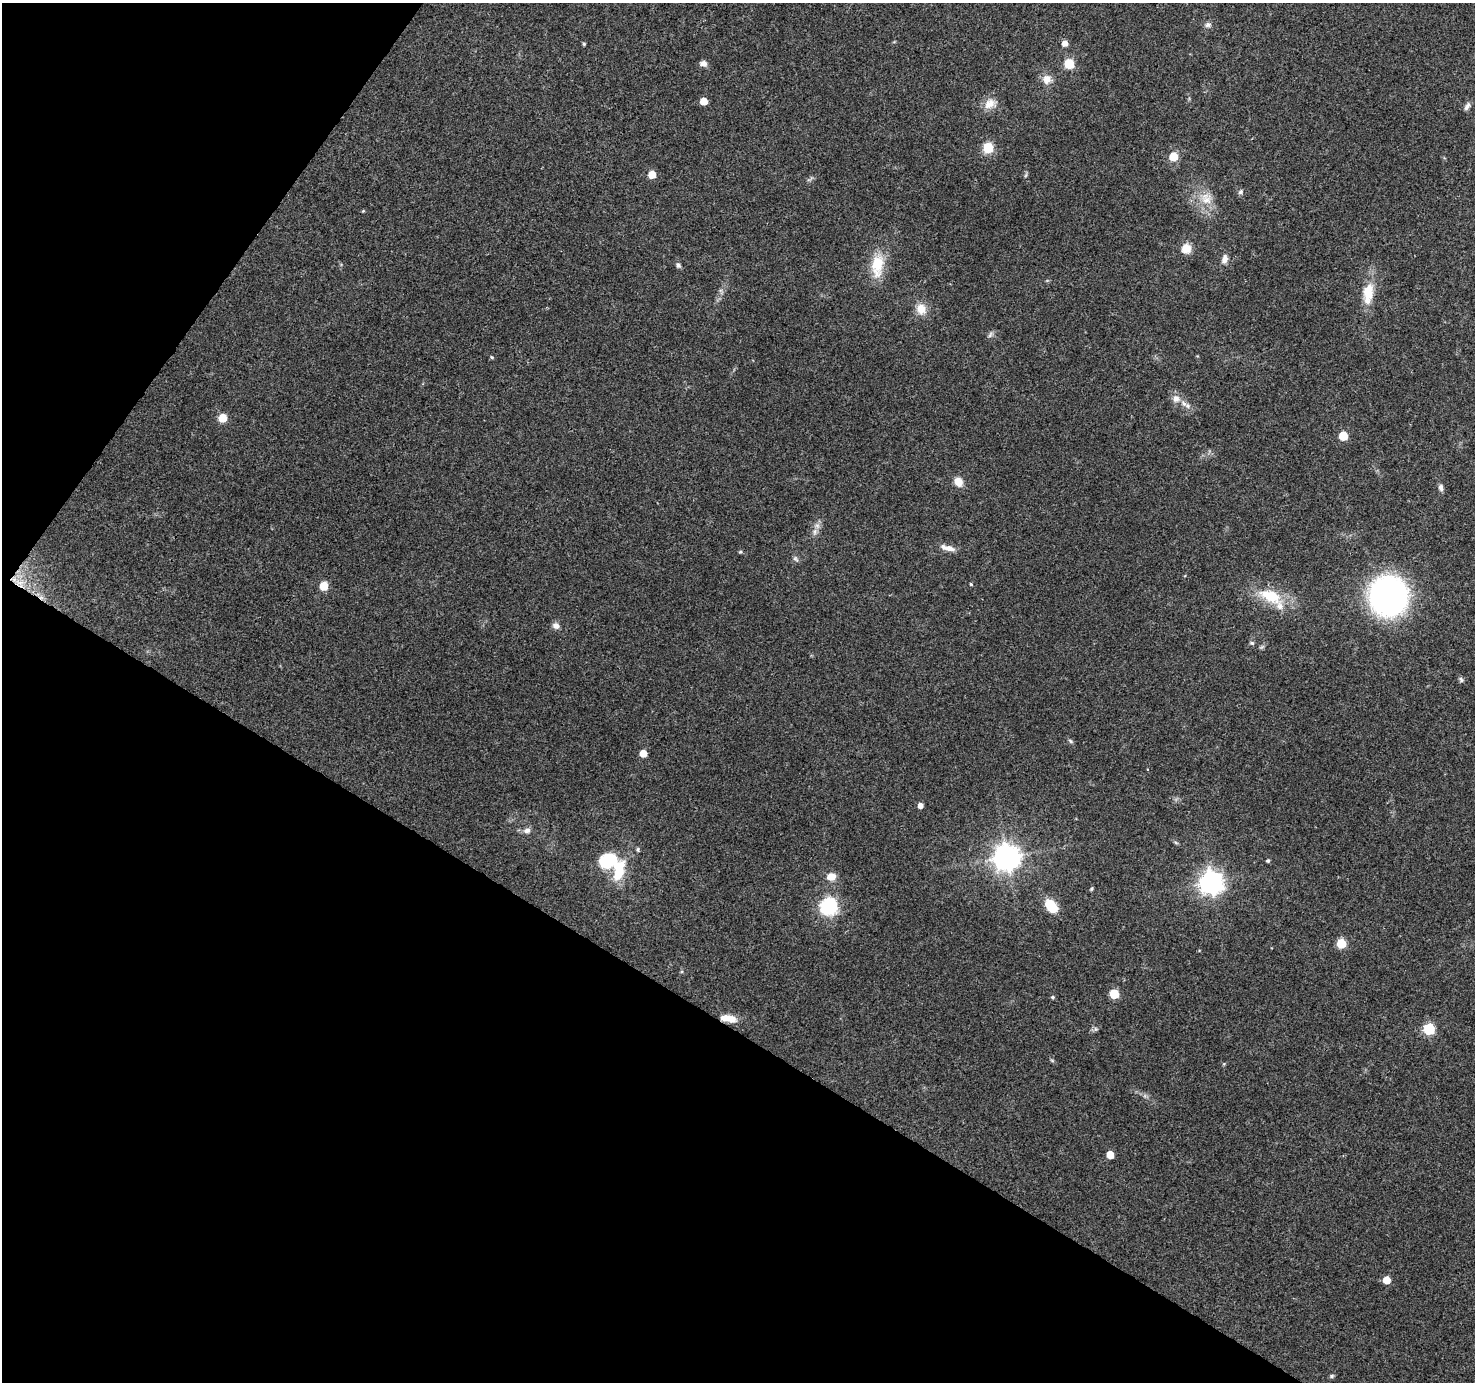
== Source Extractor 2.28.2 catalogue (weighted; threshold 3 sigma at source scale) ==
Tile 9 of 4 x 4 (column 1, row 3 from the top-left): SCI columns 1-1473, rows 1568-2947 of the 5900 x 5964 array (HDU 1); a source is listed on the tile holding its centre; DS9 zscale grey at full resolution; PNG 1477 x 1384 px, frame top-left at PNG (2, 3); no overlay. Shown black and unused: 32% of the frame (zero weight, under 3 of 4 exposures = <1% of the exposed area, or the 3 px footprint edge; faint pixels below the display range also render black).
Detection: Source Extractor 2.28.2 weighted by HDU 2 'WHT'; one run over the whole footprint, this tile lists its part. Background 0.114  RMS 0.0065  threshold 0.0294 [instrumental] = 3 sigma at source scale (4.5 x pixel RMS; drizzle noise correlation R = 1.50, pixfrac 1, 0.0396/0.0396 arcsec/px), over >= 5 px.
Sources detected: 67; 1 inside a brighter object's white glare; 1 cosmic-ray / hot-pixel residue — not listed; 2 inside a brighter listed object's ellipse — not listed separately; the other 63 listed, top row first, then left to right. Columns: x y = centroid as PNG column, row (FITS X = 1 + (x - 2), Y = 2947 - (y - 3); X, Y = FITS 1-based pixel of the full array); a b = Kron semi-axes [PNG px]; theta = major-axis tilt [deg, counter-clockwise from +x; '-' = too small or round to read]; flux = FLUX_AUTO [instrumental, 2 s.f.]
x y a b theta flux
1208 25 9 7 16 2.2
1065 43 5 5 - 4.6
584 44 4 4 - 0.86
703 63 7 6 - 4
1069 64 6 6 - 33
1047 79 12 12 - 5.8
704 101 5 5 - 9.7
990 104 18 13 17 7.5
1467 106 12 5 59 2.3
988 148 6 6 - 39
1173 156 5 5 - 22
652 174 5 5 - 11
1026 175 6 4 71 0.96
1240 192 7 6 - 1.5
1206 199 19 15 -60 12
363 211 4 3 - 0.62
1186 249 10 10 - 7.9
1225 259 11 7 77 3.7
678 265 7 6 - 1.6
877 265 29 15 84 20
1368 293 30 13 84 16
921 309 13 12 - 8.5
990 335 9 5 63 1.6
492 357 5 4 - 0.88
1176 399 11 10 - 4.6
223 418 5 5 - 21
1343 436 6 5 - 20
958 482 11 8 -58 6.7
1441 488 9 6 -80 2.2
815 532 9 5 72 2.5
948 548 21 7 -13 5.4
740 552 5 4 - 0.76
795 559 9 5 -38 1.5
20 582 15 8 -7 7.5
971 584 4 3 - 0.72
324 586 5 5 - 22
1271 596 32 16 -24 25
1388 596 31 29 -89 200
556 626 8 7 - 3.1
1252 643 7 5 -3 1.2
1461 680 8 5 -63 1.3
1070 741 7 5 -58 1.1
643 753 5 5 - 7.8
920 806 4 4 - 4
527 830 9 7 4 2.9
1176 843 6 4 -20 0.87
1007 857 8 8 - 720
609 861 21 16 14 29
1268 861 5 4 - 0.89
831 876 13 10 8 5.9
1211 882 8 8 - 470
1092 889 5 4 - 0.85
829 906 7 7 - 180
1051 906 15 10 -50 15
1341 943 6 5 - 25
1114 994 6 6 - 21
1052 997 5 5 - 1.1
728 1018 21 8 -10 8.3
1095 1029 7 4 -90 1.1
1429 1029 6 6 - 49
1110 1155 5 5 - 11
1386 1280 6 6 - 8.2
1332 1376 7 5 28 1.1
Overlapping masked pixels (flux is a lower limit): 2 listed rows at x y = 20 582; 728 1018